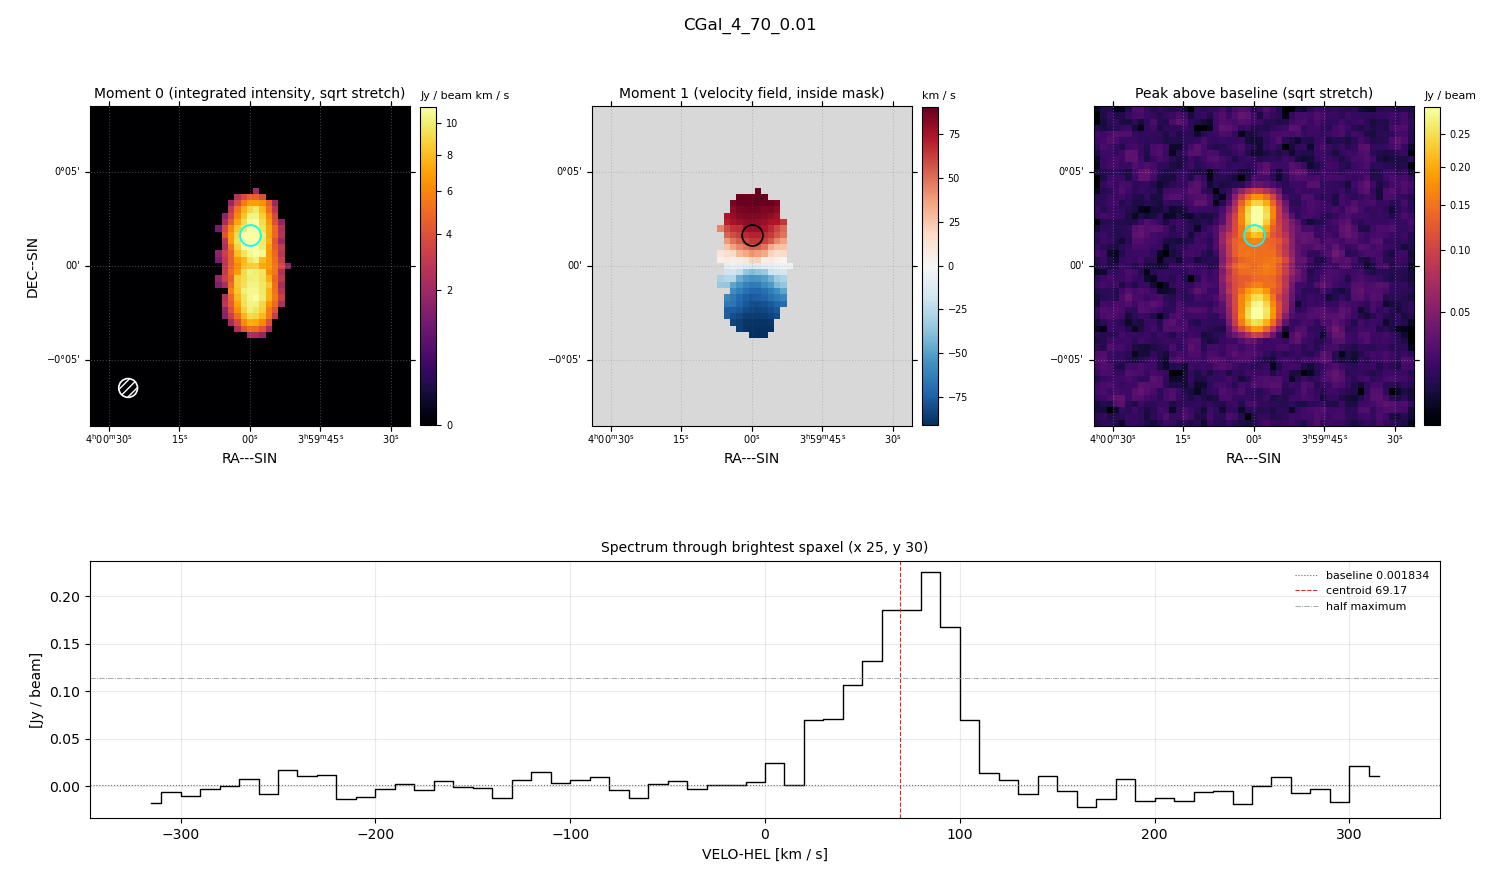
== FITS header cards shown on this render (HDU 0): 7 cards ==
OBJECT  = 'CGal_4_70_0.01'
BUNIT   = 'JY/BEAM '           /
CTYPE1  = 'RA---SIN'           /
CTYPE2  = 'DEC--SIN'           /
CTYPE3  = 'VELO-HEL'           /
NAXIS3  =                   64 / length of data axis 3
CUNIT3  = 'km/s    '           /

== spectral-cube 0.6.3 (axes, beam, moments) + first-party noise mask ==
SpectralCube HDU 0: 64 channels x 51 x 51 spaxels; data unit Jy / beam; figure title: CGal_4_70_0.01
Units: BUNIT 'JY/BEAM' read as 'Jy/beam' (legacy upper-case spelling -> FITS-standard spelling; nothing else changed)
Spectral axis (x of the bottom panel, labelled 'VELO-HEL [km / s]'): -315 .. 315 km / s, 64 channels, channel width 10 km / s
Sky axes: RA---SIN/DEC--SIN; field 17' x 17' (20 arcsec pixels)
Beam (drawn as the hatched ellipse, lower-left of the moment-0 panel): BMAJ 60 arcsec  BMIN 60 arcsec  BPA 0 deg
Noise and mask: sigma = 0.010 Jy / beam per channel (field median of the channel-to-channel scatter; agrees with the line-free scatter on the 2391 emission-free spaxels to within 1%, no correlation factor applied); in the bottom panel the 55 channels outside the line scatter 0.012 Jy / beam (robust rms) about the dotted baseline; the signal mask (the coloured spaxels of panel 2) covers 8% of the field
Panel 1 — Moment 0 (line voxels x channel width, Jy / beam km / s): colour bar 0 .. 11.1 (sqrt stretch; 0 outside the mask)
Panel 2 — Moment 1 (intensity-weighted velocity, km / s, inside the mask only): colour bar -91 .. 91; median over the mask -5
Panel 3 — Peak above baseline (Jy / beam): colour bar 0.0144 .. 0.296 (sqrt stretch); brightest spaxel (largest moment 0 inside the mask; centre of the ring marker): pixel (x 25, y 30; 0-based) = FK5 04h00m00s +00d01m40s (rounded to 2 s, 20 arcsec steps: no finer than the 20 arcsec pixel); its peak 0.223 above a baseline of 0.001834
Panel 4 — spectrum at that spaxel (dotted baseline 0.001834 Jy / beam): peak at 85 km / s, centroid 69.17 km / s (red dashed line; intensity-weighted over the run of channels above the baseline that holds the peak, -10 .. 130 km / s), W50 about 50 km / s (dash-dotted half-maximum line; edge to edge of the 5 channels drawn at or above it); detected line 20 .. 110 km / s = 9 of 64 channels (14%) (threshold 4 sigma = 0.04 Jy / beam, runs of >= 3 channels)